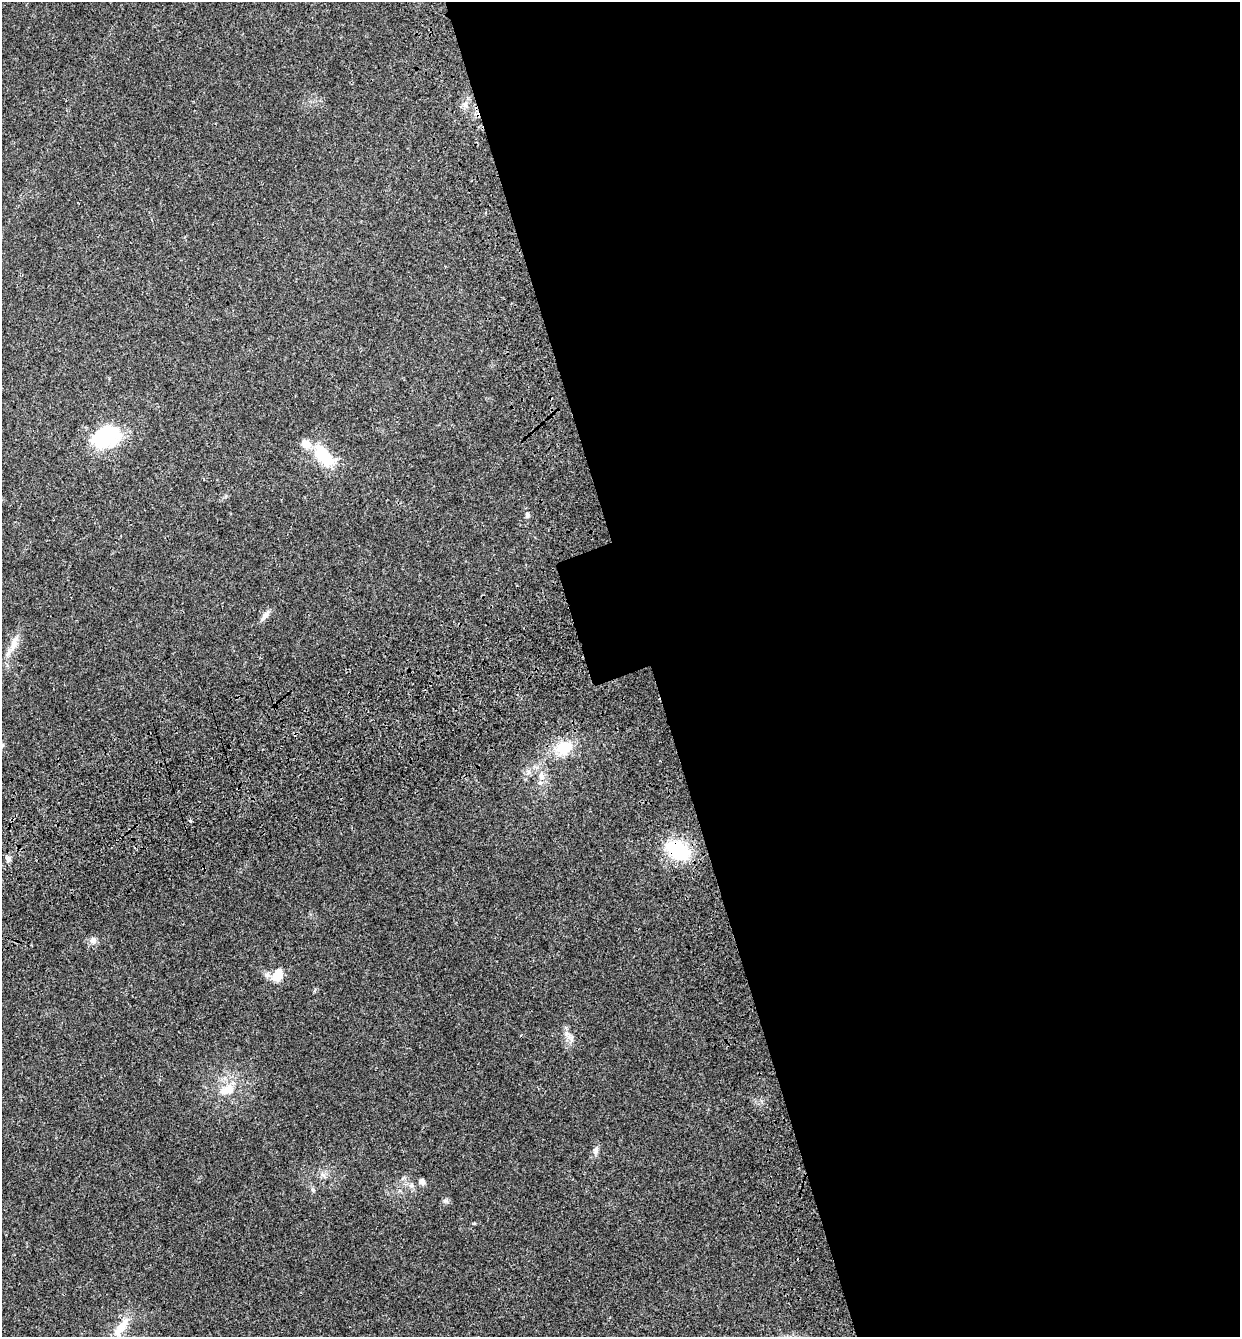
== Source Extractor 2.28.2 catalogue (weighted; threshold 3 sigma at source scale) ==
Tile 8 of 4 x 4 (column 4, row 2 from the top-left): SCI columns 3985-5222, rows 2793-4127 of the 5439 x 5585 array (HDU 1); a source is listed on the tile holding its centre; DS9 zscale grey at full resolution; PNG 1242 x 1339 px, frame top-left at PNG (2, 2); no overlay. Shown black and unused: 48% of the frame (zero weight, under 3 of 4 exposures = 9% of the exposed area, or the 3 px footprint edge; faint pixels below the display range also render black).
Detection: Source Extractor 2.28.2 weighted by HDU 2 'WHT'; one run over the whole footprint, this tile lists its part. Background 0.0211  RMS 0.003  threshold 0.0134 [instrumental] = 3 sigma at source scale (4.5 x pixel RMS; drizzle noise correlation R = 1.50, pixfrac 1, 0.0396/0.0396 arcsec/px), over >= 5 px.
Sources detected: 22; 1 inside a brighter listed object's ellipse — not listed separately; the other 21 listed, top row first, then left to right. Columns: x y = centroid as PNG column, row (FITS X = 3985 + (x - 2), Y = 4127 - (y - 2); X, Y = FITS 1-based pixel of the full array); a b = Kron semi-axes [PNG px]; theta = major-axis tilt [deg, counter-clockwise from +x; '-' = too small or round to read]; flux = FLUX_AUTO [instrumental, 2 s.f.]
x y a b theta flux
106 436 34 23 27 22
324 456 33 15 -50 12
527 515 8 6 73 0.7
265 616 17 6 52 1.6
14 644 27 9 68 4
2 746 7 4 45 0.5
564 748 18 14 24 9.3
541 776 10 8 -66 1.9
190 821 5 3 - 0.46
678 850 22 15 -27 22
9 859 9 7 69 0.99
93 940 10 9 - 1.4
267 975 10 7 -16 1.2
278 975 12 9 64 5.5
569 1036 21 6 -38 1.9
229 1089 20 15 -10 5.7
596 1150 11 7 86 1.1
422 1182 8 7 - 1.1
313 1190 6 4 -45 0.49
445 1201 7 7 - 0.76
121 1327 33 11 54 6
Overlapping masked pixels (flux is a lower limit): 1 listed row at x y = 678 850
Isophote crosses this tile's border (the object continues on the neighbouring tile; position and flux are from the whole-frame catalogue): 1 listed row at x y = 2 746
Unlisted compact peaks at least as high as the median listed source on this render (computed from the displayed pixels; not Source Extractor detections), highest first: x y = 474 1223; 323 1175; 226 496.